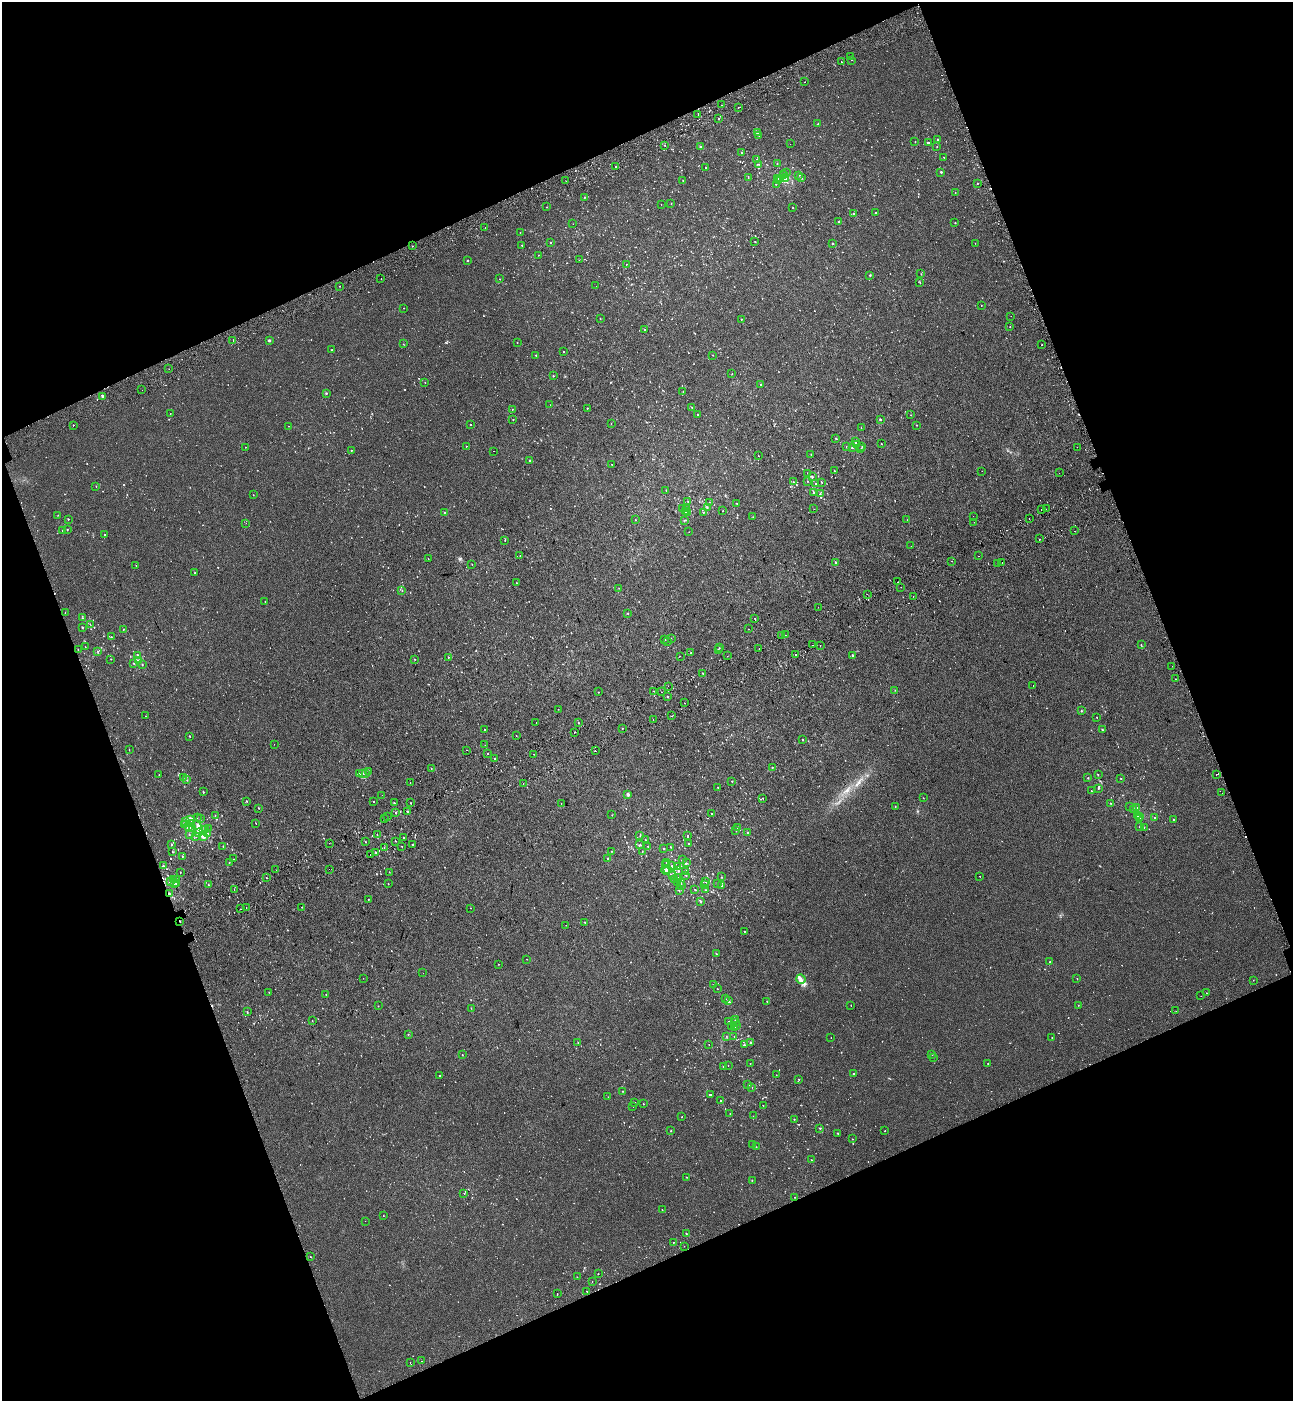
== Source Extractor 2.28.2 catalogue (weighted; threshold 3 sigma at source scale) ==
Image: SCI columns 233-5396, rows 101-5693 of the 5576 x 5797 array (HDU 1 of 3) = the unmasked area's bounding box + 8 px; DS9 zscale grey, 4 x 4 block average (1 PNG px = mean of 4 x 4 image px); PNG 1295 x 1403 px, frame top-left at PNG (2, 2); each listed source drawn as its Kron ellipse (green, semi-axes under 4 px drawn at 4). Shown black and unused: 42% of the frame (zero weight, under 2 of 3 exposures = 6% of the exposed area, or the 3 px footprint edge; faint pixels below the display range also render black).
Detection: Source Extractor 2.28.2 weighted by HDU 2 'WHT'. Background 0.00339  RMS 0.0079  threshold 0.0356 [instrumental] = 3 sigma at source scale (4.5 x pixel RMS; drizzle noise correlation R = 1.50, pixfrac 1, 0.0396/0.0396 arcsec/px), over >= 5 px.
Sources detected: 1242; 35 too faint to see at this stretch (4 x 4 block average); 47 cosmic-ray / hot-pixel residue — neither listed nor drawn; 32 coinciding with a brighter row at this scale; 12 inside a brighter listed object's ellipse — not listed separately; of the other 1116, all 500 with FLUX_AUTO >= 1.61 (the completeness limit of this list) listed and drawn (616 fainter detections not listed), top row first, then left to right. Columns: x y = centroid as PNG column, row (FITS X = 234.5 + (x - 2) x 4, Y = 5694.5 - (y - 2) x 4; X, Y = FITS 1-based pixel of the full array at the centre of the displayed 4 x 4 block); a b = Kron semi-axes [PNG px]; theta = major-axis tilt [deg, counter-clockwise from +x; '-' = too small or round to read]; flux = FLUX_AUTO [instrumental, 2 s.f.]
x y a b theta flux
850 56 2 2 - 2.3
852 60 2 2 - 5.4
841 62 2 2 - 4
805 82 2 2 - 2.6
722 105 2 2 - 6.2
738 107 2 2 - 3.3
698 115 2 2 - 2.4
718 118 2 2 - 6.8
818 124 2 2 - 4.5
757 133 2 2 - 4.4
758 135 2 2 - 2.2
938 139 2 2 - 9.2
915 142 2 2 - 2
928 143 2 2 - 18
790 144 2 2 - 1.9
665 145 2 2 - 2.2
937 146 2 2 - 2.1
700 147 2 2 - 9.6
741 153 2 2 - 3.3
944 157 2 2 - 3.2
757 159 2 2 - 4.2
777 163 2 2 - 3.3
759 164 2 2 - 2.6
615 167 2 2 - 3.1
706 167 2 2 - 4.4
786 172 2 2 - 1.7
941 172 2 2 - 6.9
784 174 2 2 - 2.8
799 175 2 2 - 2.9
748 177 2 2 - 1.8
778 178 2 2 - 6.6
781 178 4 2 - 5.9
785 178 4 3 - 29
801 178 3 2 - 3.4
683 180 2 2 - 2.1
778 180 2 2 - 3.4
566 181 2 2 - 2
977 183 2 2 - 4
776 184 2 2 - 2
955 193 2 2 - 2.6
585 197 2 2 - 3.9
661 204 2 2 - 2
671 204 2 2 - 3.2
546 207 2 2 - 2.2
793 208 2 2 - 3.4
876 213 2 2 - 3.3
854 214 2 2 - 7.7
839 222 2 2 - 15
955 223 2 2 - 3.2
573 224 2 2 - 1.8
485 228 2 2 - 7.7
520 233 2 2 - 2.8
755 241 2 2 - 4
551 242 2 2 - 4.8
833 243 2 2 - 4.1
975 243 2 2 - 1.8
522 245 2 2 - 2.5
412 246 2 2 - 3
538 255 2 2 - 1.9
468 260 2 2 - 7.7
579 260 2 2 - 2.3
626 264 2 2 - 2.8
921 274 2 2 - 1.9
870 275 2 2 - 6.2
381 279 2 2 - 2.3
500 279 2 2 - 2.7
920 283 2 2 - 1.9
340 286 2 2 - 1.8
596 286 2 2 - 4.1
981 305 2 2 - 1.9
404 308 2 2 - 1.8
1011 316 2 2 - 7.2
600 319 2 2 - 2.1
741 319 2 2 - 3.2
1010 327 2 2 - 2.4
645 330 2 2 - 2
269 340 2 2 - 21
233 341 2 2 - 25
517 342 2 2 - 3
403 344 2 2 - 2.1
1042 345 2 2 - 1.9
332 350 2 2 - 1.9
564 352 2 2 - 1.8
536 355 2 2 - 4.4
713 355 2 2 - 2
169 369 2 2 - 1.8
732 374 2 2 - 2.1
553 376 2 2 - 3.8
425 382 2 2 - 3.5
761 385 2 2 - 6.2
142 390 2 2 - 2.3
683 391 2 2 - 2.1
326 393 2 2 - 11
103 396 2 2 - 26
550 405 2 2 - 1.8
587 408 2 2 - 1.9
692 408 2 2 - 2.7
512 409 2 2 - 2.4
170 414 2 2 - 2.1
697 415 2 2 - 3.3
911 415 2 2 - 1.6
880 419 2 2 - 5.4
513 420 2 2 - 3.9
611 423 2 2 - 1.8
73 425 2 2 - 150
471 425 2 2 - 4
917 425 2 2 - 1.9
289 426 2 2 - 1.6
861 428 2 2 - 1.7
836 438 2 2 - 2.6
855 442 2 2 - 5.4
856 444 2 2 - 2.6
881 444 2 2 - 1.9
466 446 2 2 - 2.5
246 447 2 2 - 2.1
846 447 2 2 - 1.7
853 447 2 2 - 4.2
862 447 2 2 - 3.2
1077 447 2 2 - 3
861 449 2 2 - 2
351 451 2 2 - 5.1
494 451 2 2 - 4.1
811 454 2 2 - 2.1
758 456 2 2 - 1.8
529 461 2 2 - 3.4
612 464 2 2 - 1.9
834 471 2 2 - 1.6
982 471 2 2 - 2
808 473 2 2 - 2.5
1059 473 2 2 - 2.5
812 476 2 2 - 4.5
808 481 2 2 - 2.3
793 482 2 2 - 2.2
822 482 2 2 - 2.1
816 484 3 2 - 2.6
96 486 2 2 - 3
666 490 2 2 - 2.2
813 492 2 2 - 4.4
820 494 2 2 - 1.9
253 495 2 2 - 2
688 502 2 2 - 2.1
709 502 2 2 - 1.6
737 503 2 2 - 1.6
707 507 3 2 - 4.2
682 508 2 2 - 1.8
687 508 2 2 - 2.9
814 509 2 2 - 1.9
1046 509 2 2 - 5.4
1041 510 2 2 - 12
723 511 2 2 - 2.6
444 512 2 2 - 2.8
685 512 2 2 - 19
688 513 2 2 - 2.8
703 513 3 2 - 2.6
58 515 2 2 - 1.9
973 516 2 2 - 2.2
753 517 2 2 - 2.4
1029 518 2 2 - 14
68 519 2 2 - 4.8
635 520 2 2 - 1.6
684 520 3 2 - 3.9
907 520 2 2 - 3.1
974 522 2 2 - 2.2
246 523 2 2 - 2.9
67 529 2 2 - 2.3
63 530 2 2 - 2.7
1075 531 2 2 - 2.2
689 532 2 2 - 2.1
105 535 2 2 - 2.2
1039 539 2 2 - 5.7
505 540 2 2 - 2.8
911 546 2 2 - 2.2
520 555 2 2 - 1.6
978 556 2 2 - 3
428 559 2 2 - 2.2
952 561 2 2 - 6.3
835 562 2 2 - 11
1002 563 2 2 - 2.2
998 564 2 2 - 3
472 565 2 2 - 1.8
136 566 2 2 - 1.7
195 573 2 2 - 3.5
898 582 2 2 - 7.8
517 583 2 2 - 2.4
901 587 2 2 - 9.4
619 588 2 2 - 1.8
402 591 2 2 - 2
867 594 2 2 - 2.7
913 596 2 2 - 2.7
265 602 2 2 - 2.5
818 607 2 2 - 2.7
65 612 2 2 - 3.8
628 613 2 2 - 3.5
82 618 3 2 - 1.6
755 619 2 2 - 14
90 624 2 2 - 2
82 627 3 2 - 2.6
123 629 2 2 - 2.2
748 629 2 2 - 3.1
781 635 2 2 - 5.7
786 635 2 2 - 4.1
111 637 2 2 - 2.5
665 639 2 2 - 3.8
671 639 2 2 - 4.7
667 641 2 2 - 2.2
812 645 2 2 - 1.9
820 645 2 2 - 5.5
1141 645 2 2 - 3.7
85 647 2 2 - 2.5
719 648 2 2 - 1.9
78 649 2 2 - 2.3
759 649 2 2 - 1.8
718 650 2 2 - 3.5
98 651 2 2 - 2.3
691 653 2 2 - 8.1
795 654 2 2 - 4.9
137 655 2 2 - 7.6
852 655 2 2 - 6.2
680 656 2 2 - 2
727 656 2 2 - 5.3
448 657 2 2 - 3.3
111 659 2 2 - 1.9
415 659 2 2 - 2.8
138 661 3 2 - 6.8
134 664 2 2 - 2.4
142 664 2 2 - 2.9
1172 666 2 2 - 6.1
703 673 2 2 - 2.2
1176 679 2 2 - 11
1033 685 2 2 - 4.1
668 686 2 2 - 6.5
895 690 2 2 - 1.8
653 691 2 2 - 4.2
599 692 2 2 - 2
662 692 2 2 - 4.7
667 696 2 2 - 5
685 703 2 2 - 3.3
558 709 2 2 - 4.6
1081 711 2 2 - 2.5
146 716 2 2 - 3.6
672 716 2 2 - 4.5
1097 717 2 2 - 2.3
653 719 2 2 - 1.7
536 723 2 2 - 1.7
579 723 3 2 - 1.8
622 728 2 2 - 1.9
484 730 2 2 - 3.1
1102 730 2 2 - 7.3
574 732 2 2 - 3.9
190 736 2 2 - 4
516 736 2 2 - 2.1
802 740 2 2 - 2.7
274 744 2 2 - 1.8
485 745 2 2 - 3.5
129 750 2 2 - 1.7
467 750 2 2 - 3.9
595 751 2 2 - 1.9
488 754 2 2 - 2.2
534 754 2 2 - 6
495 759 2 2 - 9.4
431 768 2 2 - 2.8
772 768 2 2 - 2.1
368 771 3 2 - 2.9
363 773 2 2 - 4.3
366 773 2 2 - 4.8
360 774 2 2 - 4.5
1217 774 2 2 - 3.8
159 775 2 2 - 2.5
1098 775 2 2 - 1.6
183 778 2 2 - 2.5
1088 778 2 2 - 4.8
1121 779 2 2 - 4.9
187 780 2 2 - 1.9
732 781 2 2 - 3.7
410 782 2 2 - 4.4
523 783 2 2 - 2.2
718 787 2 2 - 2.3
1098 788 2 2 - 3.6
1091 791 2 2 - 1.7
203 792 2 2 - 6.8
1222 793 2 2 - 4.8
628 794 2 2 - 33
382 795 2 2 - 4.3
763 798 2 2 - 2.3
923 798 2 2 - 1.7
247 801 2 2 - 2.8
374 802 2 2 - 5.6
394 803 2 2 - 9.2
411 803 2 2 - 1.7
561 803 2 2 - 1.7
1111 803 2 2 - 3
895 806 2 2 - 1.9
1130 807 2 2 - 2.1
259 808 2 2 - 2.5
1137 808 2 2 - 4.8
1134 809 2 2 - 2.1
396 812 2 2 - 3.7
407 812 2 2 - 11
711 813 2 2 - 2.5
215 815 2 2 - 2.1
612 815 2 2 - 2
387 816 2 2 - 2.5
1138 816 2 2 - 2.1
1140 816 2 2 - 3.3
197 817 3 2 - 2.8
1155 818 2 2 - 5.7
190 819 3 2 - 4
201 819 2 2 - 1.9
384 819 2 2 - 7.2
1139 819 2 2 - 5.9
1173 819 2 2 - 4.2
186 821 2 2 - 2.9
192 823 3 2 - 5.7
256 823 2 2 - 1.8
184 825 2 2 - 2.4
1140 826 2 2 - 2.5
188 827 4 2 - 17
737 827 2 2 - 6.8
193 828 2 2 - 2
198 828 7 3 -66 13
1144 828 2 2 - 2.4
206 829 2 2 - 2.1
208 829 2 2 - 2.2
203 831 2 2 - 2.7
736 831 2 2 - 2.8
748 832 2 2 - 4.3
198 833 2 2 - 18
189 834 2 2 - 2.2
207 834 2 2 - 5
377 834 2 2 - 2.2
640 835 2 2 - 1.8
688 835 2 2 - 2.2
196 836 2 2 - 4.7
203 836 2 2 - 51
404 837 2 2 - 3.4
646 840 2 2 - 2.6
396 841 2 2 - 1.9
366 842 2 2 - 1.8
329 843 2 2 - 2.9
688 843 2 2 - 4.8
413 844 2 2 - 2.3
640 844 2 2 - 2.6
171 845 2 2 - 5.3
223 846 2 2 - 2.7
402 846 2 2 - 2
648 846 2 2 - 3.7
384 847 2 2 - 2
670 847 2 2 - 4
664 849 2 2 - 6.3
611 851 2 2 - 2
642 851 2 2 - 2.2
172 852 2 2 - 2.5
375 852 2 2 - 4.6
370 854 2 2 - 2.7
182 856 2 2 - 2.2
607 858 2 2 - 4
234 859 2 2 - 3.7
683 859 2 2 - 3.5
229 862 2 2 - 10
667 863 2 2 - 2.3
686 863 2 2 - 3.2
665 865 2 2 - 13
163 866 2 2 - 5.9
672 866 2 2 - 4.8
678 866 2 2 - 1.8
329 869 2 2 - 20
668 869 3 2 - 19
276 870 2 2 - 5.9
665 870 4 3 - 9.9
678 871 2 2 - 4.9
686 871 2 2 - 1.9
180 872 2 2 - 2.6
389 872 2 2 - 1.6
686 875 2 2 - 3.1
673 876 3 2 - 4.5
980 876 2 2 - 1.8
721 877 2 2 - 1.8
267 878 2 2 - 6.9
677 878 2 2 - 7.5
177 879 2 2 - 2.8
174 880 3 2 - 4.7
674 880 2 2 - 13
170 881 2 2 - 21
678 882 3 2 - 3.9
705 882 2 2 - 2.3
174 883 2 2 - 2.6
177 883 2 2 - 13
680 883 3 2 - 3.2
717 883 2 2 - 5.6
388 884 2 2 - 2.4
209 885 2 2 - 5.1
705 885 2 2 - 2.2
681 886 2 2 - 11
722 886 2 2 - 7.5
234 889 2 2 - 13
695 889 2 2 - 2.4
679 890 2 2 - 2.8
706 890 2 2 - 1.8
169 894 2 2 - 7.7
368 899 2 2 - 3
700 901 2 2 - 9.5
301 907 2 2 - 5.4
246 908 2 2 - 8.1
471 908 2 2 - 5.1
240 909 2 2 - 12
180 921 2 2 - 2
585 922 2 2 - 2.4
566 925 2 2 - 2.1
744 931 2 2 - 2.7
716 954 2 2 - 2.6
527 959 2 2 - 1.7
1050 962 2 2 - 2.1
498 964 2 2 - 2
423 973 2 2 - 1.7
363 978 2 2 - 2.9
1077 978 2 2 - 2.6
801 979 5 2 - 11
1253 980 2 2 - 2.1
714 985 2 2 - 1.7
717 989 2 2 - 1.9
269 992 2 2 - 1.7
1206 993 2 2 - 10
326 994 2 2 - 3.1
1201 996 2 2 - 7.9
726 999 2 2 - 1.7
729 1001 4 2 - 5.2
767 1001 2 2 - 3.2
851 1005 2 2 - 2.5
1078 1005 2 2 - 2.6
378 1006 2 2 - 1.9
471 1008 2 2 - 2.1
1176 1011 2 2 - 2.2
247 1012 2 2 - 4
736 1020 2 2 - 1.7
312 1021 2 2 - 2.1
729 1022 2 2 - 10
735 1022 2 2 - 3.3
737 1026 2 2 - 3.2
732 1027 2 2 - 2.2
734 1028 2 2 - 3.8
408 1034 2 2 - 4.8
726 1036 2 2 - 1.7
734 1036 2 2 - 2.2
831 1037 2 2 - 1.7
1052 1038 2 2 - 1.7
750 1042 2 2 - 8.2
578 1043 2 2 - 4.7
709 1045 2 2 - 1.8
744 1045 2 2 - 9.7
932 1054 2 2 - 3.5
462 1055 2 2 - 4.6
934 1057 2 2 - 1.9
750 1063 2 2 - 2.3
988 1064 2 2 - 3.4
728 1065 2 2 - 2.1
723 1067 2 2 - 7.3
853 1074 2 2 - 4.2
440 1075 2 2 - 3.4
776 1075 2 2 - 1.7
799 1079 2 2 - 4.3
748 1085 2 2 - 4.8
752 1087 2 2 - 3.1
622 1091 2 2 - 3.3
710 1095 2 2 - 21
608 1097 2 2 - 1.7
721 1101 2 2 - 4.8
635 1102 2 2 - 1.8
643 1104 2 2 - 2.8
763 1105 2 2 - 2
633 1106 2 2 - 2.8
730 1114 2 2 - 2.6
753 1116 2 2 - 1.6
682 1117 2 2 - 2.1
794 1119 2 2 - 3.2
820 1128 2 2 - 6.6
671 1131 2 2 - 3
885 1131 2 2 - 2.7
838 1133 2 2 - 8.3
852 1139 2 2 - 2.7
753 1145 2 2 - 2.3
756 1147 2 2 - 3
811 1160 2 2 - 3.1
687 1177 2 2 - 2.5
752 1180 2 2 - 3
464 1193 2 2 - 1.7
795 1197 2 2 - 2.2
662 1210 2 2 - 2.3
383 1216 2 2 - 2.6
365 1221 2 2 - 2.4
686 1233 2 2 - 6.3
673 1242 2 2 - 2.3
684 1246 2 2 - 2.5
310 1256 2 2 - 4.8
598 1274 2 2 - 3.6
577 1277 2 2 - 2.1
592 1281 2 2 - 2.9
587 1291 2 2 - 4.7
557 1294 2 2 - 1.8
422 1361 2 2 - 2.5
410 1363 2 2 - 12
Overlapping masked pixels (flux is a lower limit): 2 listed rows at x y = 169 894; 180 921
Diffuse or blended objects may show on this block-average render without a row.